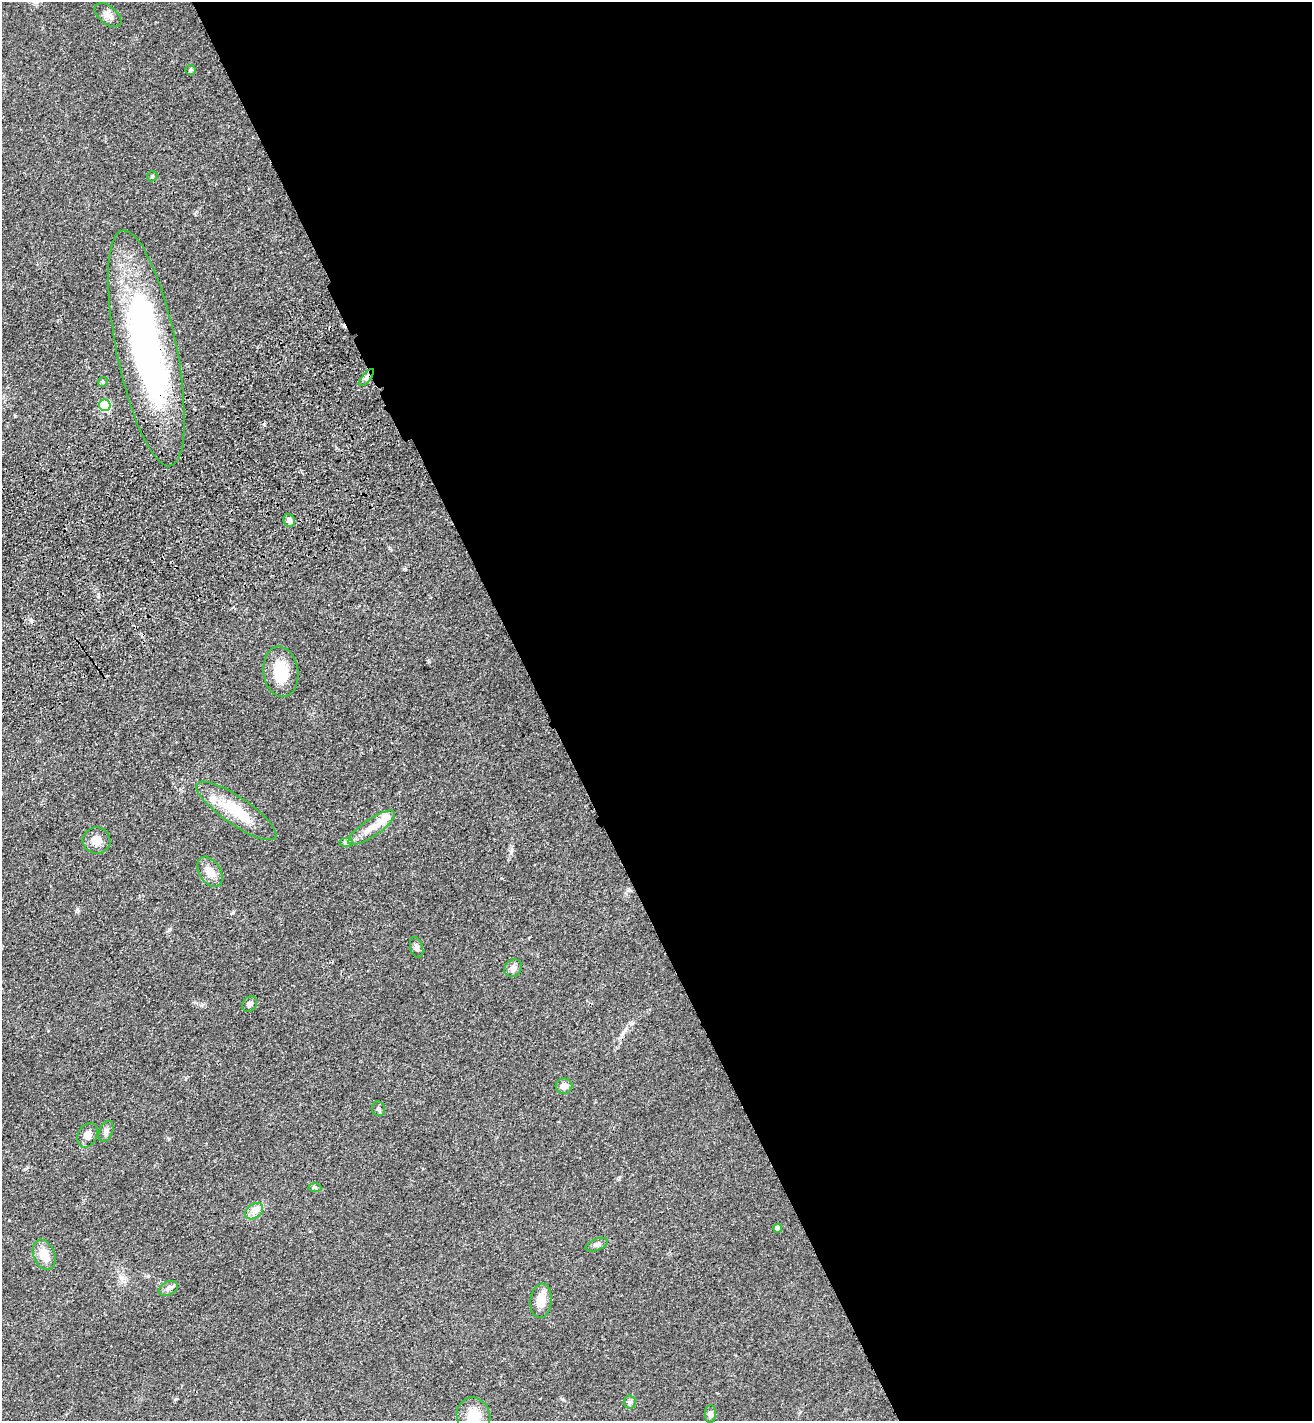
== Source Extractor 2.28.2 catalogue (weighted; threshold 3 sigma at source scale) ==
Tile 8 of 4 x 4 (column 4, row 2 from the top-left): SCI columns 4286-5595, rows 2947-4365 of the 5817 x 5892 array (HDU 1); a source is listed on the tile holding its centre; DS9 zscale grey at full resolution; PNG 1314 x 1423 px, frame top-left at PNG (2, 2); each listed source drawn as its Kron ellipse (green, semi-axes under 4 px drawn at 4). Shown black and unused: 59% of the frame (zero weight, under 3 of 4 exposures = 6% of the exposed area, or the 3 px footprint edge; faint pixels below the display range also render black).
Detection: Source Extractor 2.28.2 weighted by HDU 2 'WHT'; one run over the whole footprint, this tile lists its part. Background 0.0553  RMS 0.0058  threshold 0.0261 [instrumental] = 3 sigma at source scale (4.5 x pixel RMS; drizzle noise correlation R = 1.50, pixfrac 1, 0.05/0.05 arcsec/px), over >= 5 px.
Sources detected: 33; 1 inside a brighter object's white glare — neither listed nor drawn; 1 inside a brighter listed object's ellipse — not listed separately; the other 31 listed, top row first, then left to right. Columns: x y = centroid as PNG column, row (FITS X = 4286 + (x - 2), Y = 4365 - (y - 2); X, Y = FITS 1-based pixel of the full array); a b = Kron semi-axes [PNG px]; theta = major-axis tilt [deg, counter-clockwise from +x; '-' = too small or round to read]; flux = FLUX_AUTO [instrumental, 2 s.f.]
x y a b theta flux
108 15 16 8 -39 3.5
191 70 5 5 - 0.91
152 176 5 4 - 0.77
146 348 120 30 -78 200
366 378 10 4 50 1.7
103 382 5 4 - 0.77
105 405 6 5 - 32
289 520 6 5 - 2.2
281 672 25 17 -82 17
236 811 47 13 -35 23
372 828 27 8 34 9.6
96 840 14 13 - 5.5
346 843 7 4 1 1.1
210 872 16 10 -57 6.4
417 947 10 6 -75 1.9
513 968 9 8 - 2.6
250 1004 8 6 48 1.7
564 1086 8 7 - 3.5
379 1109 7 6 - 1.5
106 1131 11 6 66 2.1
87 1135 13 9 63 3.9
315 1188 6 4 -3 0.93
254 1211 10 7 39 3.1
778 1228 4 4 - 3
597 1245 12 5 22 1.8
44 1255 15 10 -68 8.8
168 1288 10 6 26 2.4
541 1301 17 10 85 7.2
630 1402 6 6 - 1.3
711 1414 9 5 88 2.1
474 1416 19 16 -71 12
Overlapping masked pixels (flux is a lower limit): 2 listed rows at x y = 146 348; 366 378
Isophote crosses this tile's border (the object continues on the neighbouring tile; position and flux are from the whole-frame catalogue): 1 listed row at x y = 474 1416
Unlisted compact peaks at least as high as the median listed source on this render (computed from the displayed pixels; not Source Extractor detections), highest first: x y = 77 909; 169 929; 511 852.